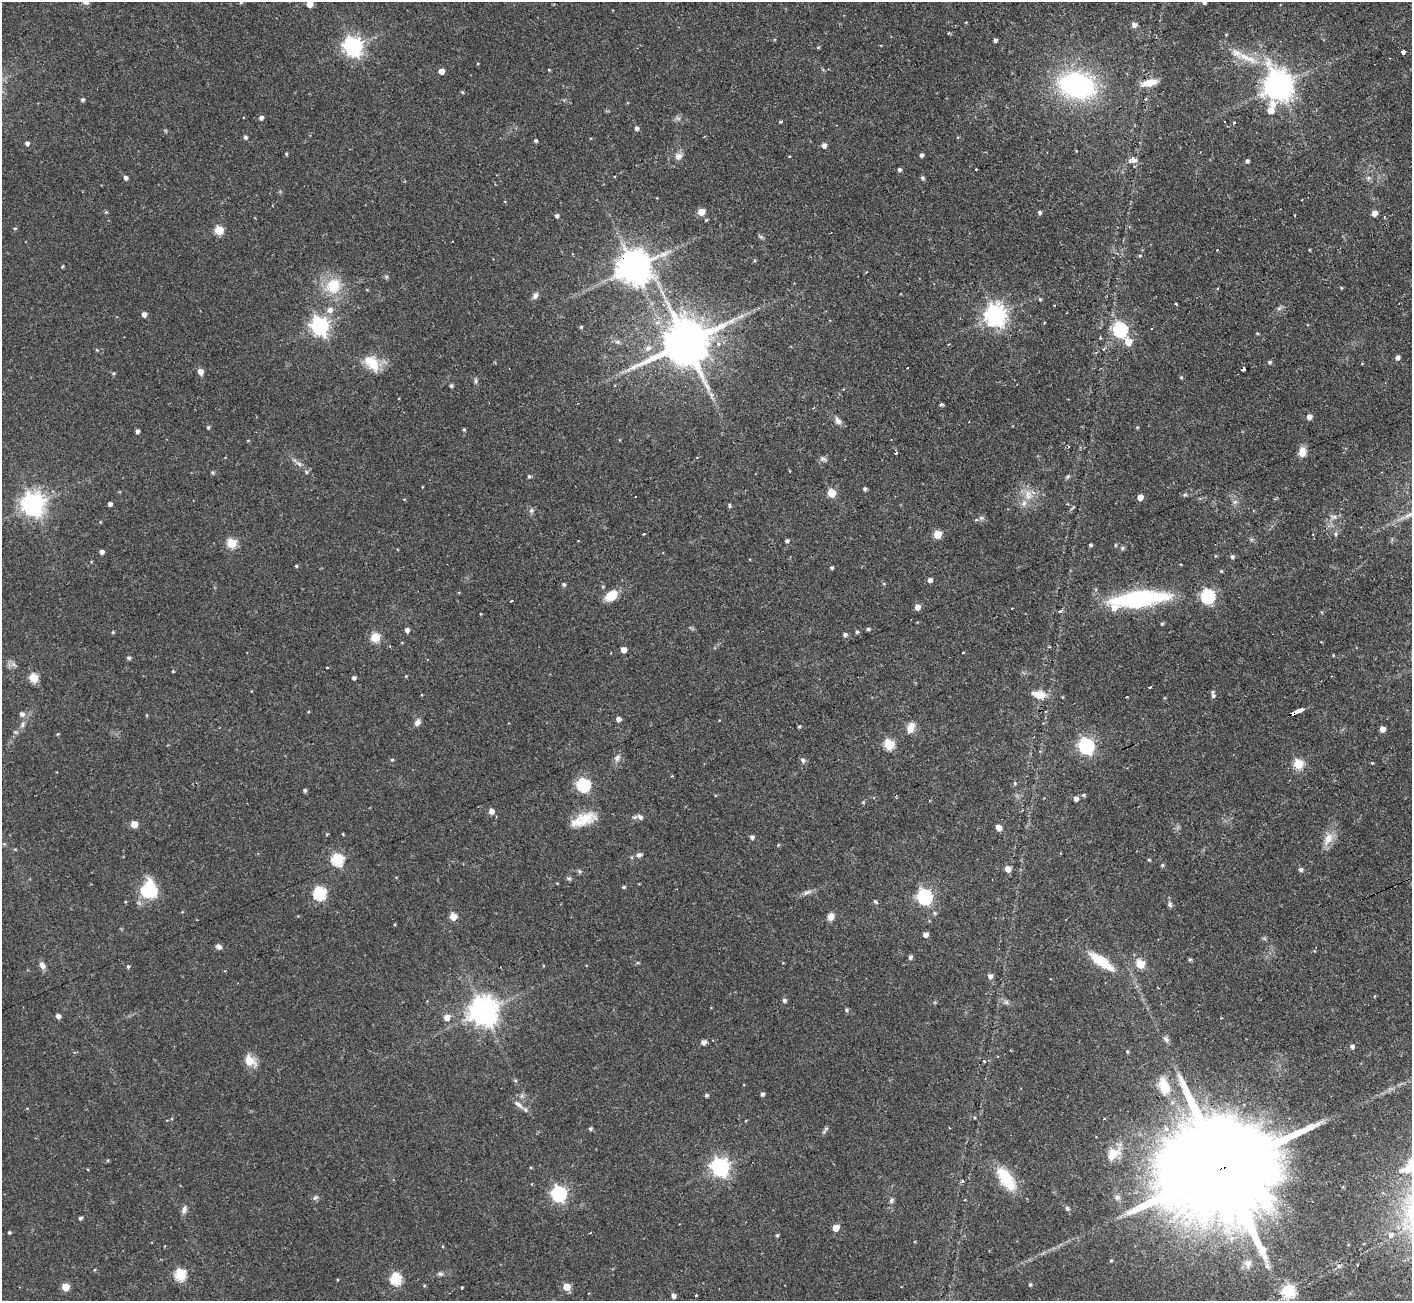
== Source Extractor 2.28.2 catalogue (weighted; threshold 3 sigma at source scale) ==
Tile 10 of 4 x 4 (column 2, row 3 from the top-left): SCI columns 1411-2820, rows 1447-2745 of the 5641 x 5624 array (HDU 1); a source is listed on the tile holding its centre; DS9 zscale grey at full resolution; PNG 1414 x 1303 px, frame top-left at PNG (2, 2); no overlay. Shown black and unused: <1% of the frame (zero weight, under 2 of 3 exposures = <1% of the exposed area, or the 3 px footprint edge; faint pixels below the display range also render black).
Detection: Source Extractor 2.28.2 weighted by HDU 2 'WHT'; one run over the whole footprint, this tile lists its part. Background 0.0722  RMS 0.0059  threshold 0.0263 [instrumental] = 3 sigma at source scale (4.5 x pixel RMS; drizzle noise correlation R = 1.50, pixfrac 1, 0.05/0.05 arcsec/px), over >= 5 px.
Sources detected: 283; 1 too faint to see at this stretch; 1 inside a brighter object's white glare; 12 cosmic-ray / hot-pixel residue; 1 long thin detection or spike segment (spike, bleed or trail) — not listed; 3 inside a brighter listed object's ellipse — not listed separately; the other 265 listed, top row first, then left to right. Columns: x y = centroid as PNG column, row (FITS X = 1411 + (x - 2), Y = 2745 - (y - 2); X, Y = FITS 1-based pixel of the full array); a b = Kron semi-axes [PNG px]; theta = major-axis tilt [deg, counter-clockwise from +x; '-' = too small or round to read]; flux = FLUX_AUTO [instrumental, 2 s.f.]
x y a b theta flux
241 2 5 4 - 0.57
1204 2 5 4 - 1.8
309 4 5 5 - 5.8
966 22 4 3 - 0.44
1134 25 7 7 - 2.1
948 33 3 3 - 1.3
1226 34 5 3 - 0.47
995 40 4 4 - 1.6
353 46 7 7 - 280
818 47 4 4 - 0.69
1403 52 4 3 - 3.9
1248 58 38 9 -24 14
478 63 4 2 - 0.42
549 70 4 3 - 0.48
441 71 4 4 - 5.1
1150 83 19 8 12 8
1077 85 32 23 -11 110
1278 86 10 9 - 860
462 92 5 4 - 0.64
82 100 4 4 - 1.3
1272 104 11 8 28 4.9
1271 110 5 5 - 7.2
261 118 5 5 - 2
780 121 3 3 - 5.6
1234 123 3 3 - 1.6
636 128 5 4 - 1.7
245 137 4 4 - 1.4
536 141 4 3 - 1.1
27 143 5 5 - 2
824 145 5 5 - 3
286 154 4 3 - 0.71
921 155 4 4 - 1.5
678 156 10 9 - 3.3
789 156 3 3 - 0.55
1133 160 6 5 - 5.5
1247 161 4 4 - 1.3
899 170 4 4 - 1.5
125 178 5 4 - 1.8
922 178 5 4 - 1.3
1368 178 6 5 - 1.2
1302 200 3 2 - 0.96
106 212 5 4 - 0.69
701 212 5 5 - 10
1039 212 5 4 - 1.4
1374 213 5 5 - 4.6
557 216 4 4 - 1.8
1384 216 3 3 - 0.77
706 220 4 4 - 0.69
15 228 5 3 - 0.62
219 230 5 5 - 23
761 237 7 5 -18 1.1
1140 256 5 4 - 0.71
755 260 5 4 - 0.68
62 267 4 3 - 0.56
633 267 10 10 - 1300
866 272 3 2 - 0.81
386 277 6 4 72 0.86
333 286 18 17 - 20
1341 288 4 3 - 0.59
1217 289 3 2 - 0.67
367 290 4 3 - 0.48
535 295 10 6 64 2.3
1040 299 4 4 - 0.78
1176 305 3 3 - 1.7
1279 308 7 4 45 1.3
330 310 7 7 - 3.5
144 314 4 4 - 3.4
995 315 8 7 - 400
320 326 7 7 - 240
581 327 4 4 - 0.71
1120 329 8 7 - 70
1257 333 4 3 - 0.63
618 342 6 5 - 1.2
686 342 14 12 17 3100
1128 342 6 6 - 8.3
648 348 8 7 - 2.8
97 350 5 4 - 0.62
1397 357 5 5 - 2.5
1269 362 5 4 - 1.2
371 363 22 13 -49 14
1362 364 4 3 - 0.45
907 368 2 2 - 0.59
1243 370 5 4 - 6.9
200 372 5 5 - 5.2
113 373 5 4 - 0.76
1181 377 4 4 - 0.68
475 380 8 4 82 1.1
451 386 5 4 - 0.95
711 395 11 5 -71 2.5
941 405 4 3 - 1.5
1309 417 5 5 - 3.4
838 421 12 7 -55 2.7
208 427 4 4 - 0.94
1137 427 4 4 - 0.6
464 430 4 4 - 0.82
137 431 4 3 - 2
1302 452 12 8 82 5.8
896 453 3 3 - 1.7
823 459 10 6 -2 1.8
299 464 10 5 -37 2.2
212 472 4 4 - 0.96
306 472 6 5 - 0.96
529 476 5 5 - 0.86
1068 476 7 4 41 1
865 489 4 4 - 1.3
831 493 5 5 - 20
1028 495 16 11 -82 7.5
1185 495 6 5 - 0.98
1140 497 4 4 - 5.3
404 499 4 3 - 0.46
1235 502 7 6 - 1.7
33 504 8 7 - 480
110 504 4 4 - 2
729 505 5 4 - 0.87
531 511 7 7 - 1.6
1333 517 10 6 -8 2.4
981 518 8 6 -19 1.5
644 533 4 3 - 2.7
937 534 5 5 - 15
1336 534 6 6 - 1.4
787 541 5 4 - 1.3
231 543 5 5 - 30
1090 545 3 3 - 1.1
1122 548 6 5 - 1.2
102 552 4 4 - 2.3
1232 556 5 4 - 1.5
296 566 4 4 - 0.74
831 568 4 4 - 1.1
1221 571 4 4 - 0.7
930 580 5 5 - 2.4
564 584 5 5 - 1.2
611 595 16 10 37 9.6
1208 596 6 6 - 110
1139 599 43 12 6 110
512 601 3 3 - 3.8
917 607 5 5 - 4.3
1012 608 3 2 - 0.87
1059 611 6 3 -1 0.99
1162 624 5 4 - 0.77
868 629 5 3 - 1.1
407 630 5 4 - 2.3
113 632 4 4 - 0.63
857 632 4 4 - 1.1
845 635 5 5 - 1.6
375 637 5 5 - 27
623 650 4 4 - 5
963 652 3 3 - 0.89
129 658 4 4 - 1.3
13 664 7 4 -71 1.4
327 668 3 3 - 1.4
173 671 3 3 - 0.59
406 676 4 3 - 0.52
34 678 5 5 - 26
354 678 4 4 - 1.6
1150 687 3 3 - 1.2
1039 695 19 10 -12 7.3
1213 696 6 5 - 1.2
1127 697 2 2 - 0.64
1298 711 11 3 25 41
22 714 6 5 - 2.3
618 719 5 4 - 2.8
417 722 9 6 65 3
22 724 8 4 82 1.6
799 726 4 3 - 0.78
910 728 13 8 65 6.3
1382 729 5 4 - 4.6
15 732 7 5 -20 1
58 734 5 3 - 0.53
889 745 5 5 - 39
1086 746 7 6 - 160
617 758 10 7 57 2.6
392 760 4 4 - 0.63
803 760 8 6 -59 1.6
1372 763 4 3 - 0.63
1298 764 5 5 - 32
1015 783 5 4 - 0.7
583 785 6 6 - 85
305 790 4 4 - 1.3
1083 795 5 4 - 1.2
896 796 4 3 - 0.65
1076 799 4 4 - 2.6
863 802 5 3 - 0.56
491 811 5 5 - 3.6
640 817 9 6 -42 2.1
583 820 34 13 19 14
134 824 5 5 - 9.9
998 828 6 5 - 4.5
327 834 5 3 - 0.54
343 834 3 3 - 0.52
752 837 5 5 - 1.8
1328 839 18 11 63 7.5
639 855 9 7 31 2
337 860 6 6 - 61
1149 860 4 4 - 0.66
1162 865 5 4 - 0.86
1008 869 5 5 - 5.6
1301 870 6 6 - 1.2
579 871 6 4 -72 0.86
569 878 8 4 -8 1
624 887 5 4 - 0.93
149 890 17 16 - 33
807 892 13 5 27 2.4
319 893 6 6 - 68
925 897 7 6 - 140
875 901 5 4 - 1.2
1170 904 7 6 - 1.5
935 913 5 4 - 0.98
453 917 5 5 - 12
831 917 8 7 - 4.1
925 935 5 5 - 3.1
219 947 8 6 -28 2
910 957 4 4 - 1.8
1190 959 4 4 - 0.93
1101 961 37 11 -35 19
638 963 5 4 - 0.81
1140 964 5 5 - 21
42 965 10 7 -61 3.1
128 966 5 4 - 1.1
990 976 5 5 - 2.7
784 1000 5 4 - 1.7
1006 1002 8 6 -45 1.7
846 1010 5 5 - 1
483 1011 9 9 - 860
58 1016 5 4 - 2.5
447 1017 6 5 - 5.3
1166 1039 8 6 -64 1.9
703 1042 4 4 - 3.8
1352 1046 5 4 - 1.9
1127 1052 5 4 - 0.74
250 1060 16 11 -41 7.5
1164 1086 20 11 -75 13
762 1094 4 4 - 1.7
706 1095 4 4 - 1.2
518 1104 16 6 -37 3.5
590 1129 4 4 - 1.3
1166 1129 10 6 -71 2.6
1113 1153 19 13 38 9.1
108 1160 4 3 - 0.6
720 1167 7 7 - 240
1221 1169 56 23 23 30000
1006 1179 27 12 -55 26
963 1181 4 4 - 0.87
559 1194 7 6 - 140
315 1198 8 5 39 1.4
891 1201 7 5 51 1.4
1067 1208 5 5 - 1.5
184 1209 11 6 66 2.4
80 1218 4 3 - 1.3
836 1228 5 5 - 9.6
9 1232 3 3 - 0.84
777 1235 4 4 - 0.93
1391 1235 8 7 - 3.3
1248 1263 12 11 - 4.7
1357 1265 3 2 - 0.63
94 1270 4 3 - 0.52
440 1274 8 5 -2 1.4
180 1275 6 5 - 48
396 1279 6 6 - 50
1030 1284 4 3 - 0.93
65 1287 5 5 - 14
462 1287 3 3 - 0.97
566 1287 5 5 - 9.9
1288 1291 18 16 35 14
674 1296 4 4 - 2.6
696 1296 3 3 - 2.5
Overlapping masked pixels (flux is a lower limit): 4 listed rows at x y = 633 267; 1039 695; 1298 711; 1221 1169
Isophote crosses this tile's border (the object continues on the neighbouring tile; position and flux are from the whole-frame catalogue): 3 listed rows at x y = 241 2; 1204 2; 309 4